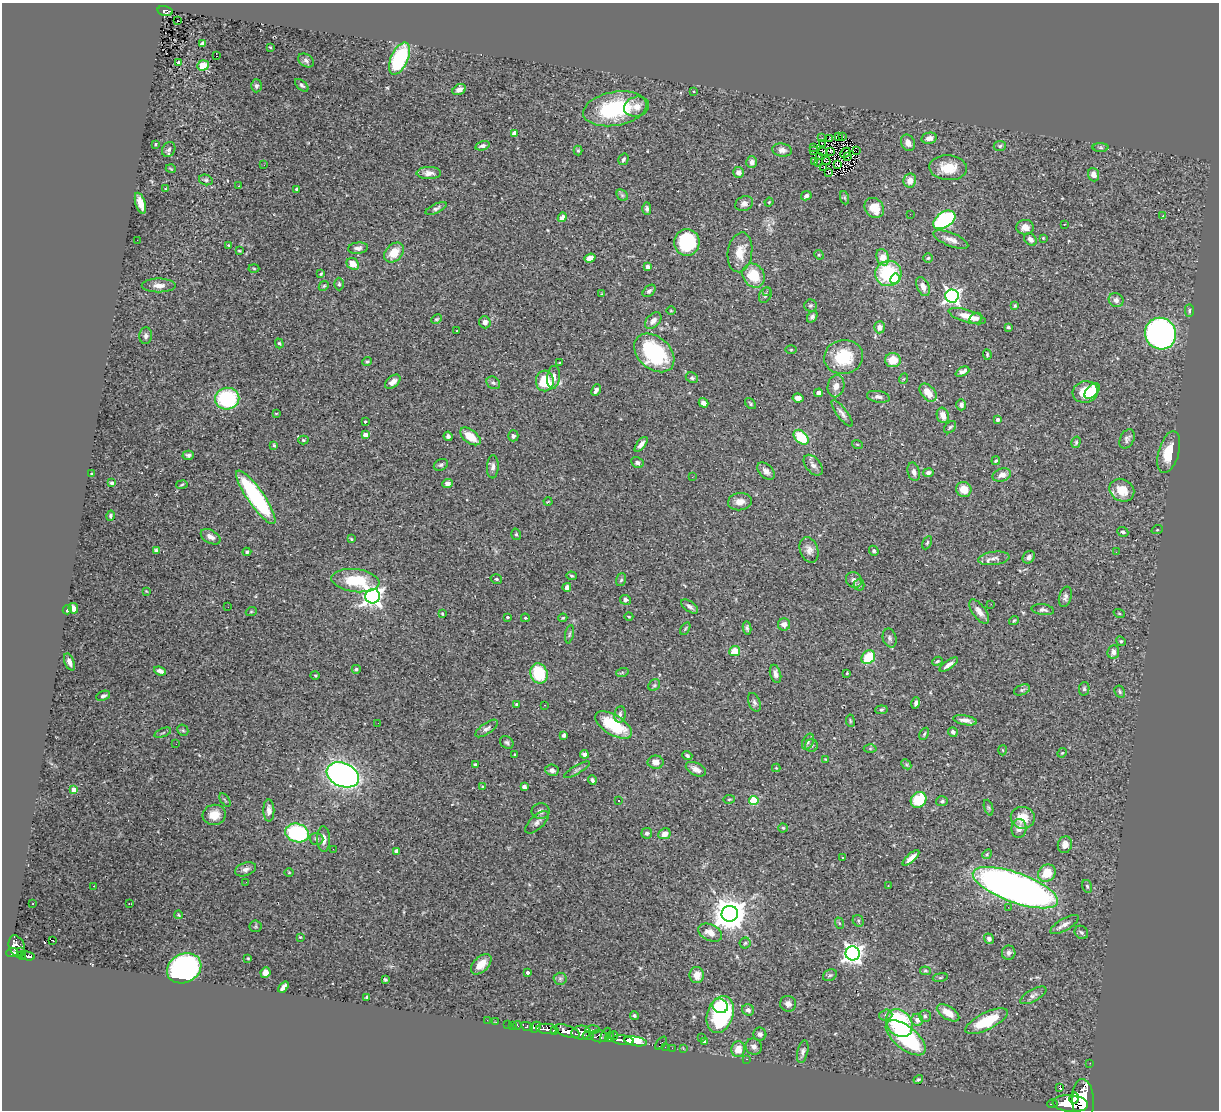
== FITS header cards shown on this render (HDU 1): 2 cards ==
NAXIS1  =                 1217
NAXIS2  =                 1108

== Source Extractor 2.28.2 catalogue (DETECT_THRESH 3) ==
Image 1217 x 1108 px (HDU 1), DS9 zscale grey, 1 PNG px = 1 image px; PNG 1221 x 1112 px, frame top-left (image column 1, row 1108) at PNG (2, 3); each listed source drawn as its Kron ellipse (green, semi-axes under 4 px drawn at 4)
Background 0.85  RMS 0.033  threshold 0.0986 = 3 sigma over >= 5 px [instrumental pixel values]
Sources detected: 405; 1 with non-positive FLUX_AUTO (blend fragments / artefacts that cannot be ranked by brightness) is neither listed nor drawn; the other 404 listed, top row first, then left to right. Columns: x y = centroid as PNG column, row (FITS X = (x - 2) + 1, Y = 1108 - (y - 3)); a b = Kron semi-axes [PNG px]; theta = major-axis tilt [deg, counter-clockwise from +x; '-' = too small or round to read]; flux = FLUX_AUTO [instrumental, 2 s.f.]
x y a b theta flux
165 11 8 5 -12 220
177 20 3 2 - 3.3
202 44 4 4 - 19
270 47 3 2 - 1.7
217 56 3 2 - 13
399 59 17 8 66 200
306 60 8 6 -36 6.1
179 62 3 3 - 3.5
203 65 6 5 - 24
302 85 8 4 -42 4.2
256 86 6 5 - 5.2
459 90 7 5 29 12
694 91 3 2 - 3.3
637 107 13 10 15 19
615 109 32 17 10 190
514 133 4 4 - 17
838 136 3 2 - 260
842 136 2 2 - 0.9
822 138 2 2 - 1.9
830 138 3 2 - 1.7
929 138 8 5 12 12
822 143 3 2 - 1.5
908 143 8 6 -63 14
156 144 3 3 - 2.2
483 146 7 4 15 6.5
1000 146 6 5 - 3.7
814 147 3 2 - 2.9
1101 148 8 4 -1 3.8
169 149 8 6 61 6.4
782 150 10 6 -8 10
578 151 5 4 - 2.9
813 151 3 2 - 1.9
823 151 4 2 - 1.4
831 151 3 2 - 0.31
856 151 2 2 - 1300
845 153 5 2 - 2.1
820 156 3 2 - 1.8
848 157 3 2 - 1.4
623 159 6 5 - 5.1
826 161 4 2 - 0.69
752 162 6 5 - 8.6
814 162 2 2 - 1.9
818 162 2 2 - 1.8
264 165 3 2 - 3.3
838 165 3 2 - 0.89
824 167 4 2 - 1.8
948 168 19 12 -3 48
171 169 5 3 - 1.9
738 172 5 5 - 8.5
829 172 4 2 - 0.55
429 173 12 6 0 12
1094 175 7 5 -68 15
206 180 7 5 -14 4.2
910 180 7 6 - 18
239 186 2 2 - 1.3
166 189 4 2 - 1.6
297 189 4 3 - 4.1
622 195 6 5 - 3.9
806 196 5 4 - 5.3
845 198 7 4 -70 3.5
769 202 4 3 - 1.6
140 203 11 5 -73 21
744 204 9 7 26 8.8
436 208 11 4 25 6
874 208 11 9 -52 38
647 209 6 4 -89 5.4
910 214 2 2 - 2.6
1163 215 4 3 - 30
562 217 5 4 - 12
944 220 12 7 33 250
1064 224 3 2 - 2.7
1025 227 9 7 -2 15
1043 238 4 4 - 1.8
951 239 18 6 -22 15
1030 239 7 5 -44 9.2
137 240 2 2 - 4.7
687 242 13 12 - 130
228 245 3 3 - 1.8
358 248 10 5 6 7.6
239 251 4 3 - 2
740 252 20 12 82 36
394 253 11 8 45 36
819 255 5 4 - 2.4
883 257 8 6 -72 28
590 258 6 4 19 15
928 258 4 4 - 3.2
353 264 7 5 -40 27
648 267 4 4 - 6.5
254 268 5 3 - 1.9
888 273 13 12 - 140
321 274 4 2 - 2.5
754 275 12 10 -56 58
895 279 5 4 - 38
339 284 6 4 -90 3.6
159 285 17 7 0 17
324 286 5 4 - 3.1
923 286 10 6 -67 14
649 291 7 5 43 5.2
767 291 3 2 - 5.5
601 294 3 2 - 1.4
765 295 8 5 63 5
952 296 6 6 - 700
1116 300 7 7 - 9.5
810 305 6 6 - 4
1015 306 3 3 - 2.3
1189 310 6 4 89 3.9
671 311 5 3 - 2.1
967 316 19 6 -17 32
812 317 6 4 55 5.1
976 318 6 5 - 6.9
436 319 5 3 - 2.8
653 321 10 6 46 11
485 322 6 5 - 10
879 327 6 5 - 13
1008 327 4 3 - 5.1
457 331 3 2 - 2.7
1160 334 16 15 - 700
146 336 8 6 84 6.4
279 343 5 4 - 2.7
791 350 5 3 - 2
654 353 23 16 -42 200
987 355 5 3 - 3.2
843 357 20 17 11 87
893 360 8 7 - 33
367 361 5 4 - 2.9
560 363 3 2 - 1.9
962 372 7 4 26 9.5
553 377 11 6 82 14
692 378 6 5 - 5.2
903 379 5 3 - 2
545 381 10 9 - 86
393 382 9 5 39 14
493 383 7 6 - 5.2
836 386 11 8 79 13
596 390 6 3 65 7
1092 391 9 5 46 20
1085 392 13 10 14 79
818 393 4 4 - 8.8
928 393 10 7 -49 26
878 397 12 5 -10 8.6
798 398 5 4 - 12
227 399 12 11 - 170
703 403 5 4 - 11
751 404 6 4 -48 3.5
961 405 5 4 - 8.4
842 413 16 5 -52 9.4
276 414 4 3 - 1.7
943 415 8 6 -73 18
997 420 3 3 - 7.1
365 422 3 3 - 2.5
950 427 7 5 45 3.7
365 435 4 4 - 14
448 436 4 4 - 5.4
470 436 12 6 -37 35
513 436 5 5 - 5.9
801 437 9 6 -44 73
1127 439 10 7 63 7.5
303 440 5 4 - 2.7
1076 442 6 4 75 3.2
641 444 9 4 52 9.8
857 444 5 3 - 2
274 445 4 3 - 3.2
1169 452 21 10 74 52
188 455 6 4 -2 5.4
996 461 4 3 - 2.7
637 463 6 5 - 6.9
441 465 7 5 26 4.7
813 465 12 7 -50 10
493 467 11 6 87 8.6
766 471 10 6 -45 12
914 472 9 6 -75 8.6
928 473 5 4 - 6.5
91 474 3 2 - 1.8
1002 475 9 6 18 13
692 477 3 2 - 3.2
112 483 4 3 - 4
447 483 5 4 - 11
182 485 6 3 10 2.4
964 489 8 7 - 30
1122 490 13 11 -31 40
256 497 32 8 -55 290
548 502 4 3 - 1.7
740 502 12 8 6 16
110 516 5 4 - 4.2
1157 530 6 3 18 2
1123 532 6 4 -23 5
516 534 6 4 -75 3.7
211 537 10 6 -29 13
351 539 4 3 - 2.1
927 543 7 4 63 3.2
156 550 4 3 - 4.6
809 550 13 9 -71 14
874 551 5 4 - 3.8
247 552 4 4 - 4.1
1116 552 2 2 - 3.4
1029 557 7 5 47 7.1
994 558 16 6 7 13
572 576 5 4 - 3
496 579 6 4 -15 3.2
621 580 6 5 - 3.7
854 580 8 7 - 8.7
355 581 24 11 -7 91
859 585 5 5 - 3.5
567 587 4 4 - 10
146 591 4 3 - 1.6
373 596 7 7 - 1100
1065 597 10 6 75 7.6
625 600 5 5 - 7.1
991 604 2 2 - 4.6
690 606 10 5 -37 8.4
228 607 2 2 - 2.9
73 608 5 5 - 13
67 610 5 4 - 15
1043 610 11 5 -7 7.2
251 612 5 3 - 2.2
979 612 14 6 -54 14
1119 613 6 3 -19 2.1
442 614 3 2 - 2
507 617 4 3 - 3.2
629 617 4 3 - 2
525 618 4 3 - 2.3
563 618 4 3 - 2.3
1014 621 5 3 - 3.2
784 624 6 6 - 12
747 628 6 3 -80 4.2
685 629 7 4 59 2.6
569 634 9 3 79 3.7
890 638 9 6 -73 6.8
1121 641 5 4 - 2.9
735 651 5 5 - 34
1113 652 7 5 82 11
868 657 7 6 - 66
937 661 5 4 - 3.4
69 662 9 4 -68 11
949 665 11 4 36 11
356 669 4 4 - 4
160 671 6 4 -20 9.3
539 673 10 8 -71 90
622 673 6 4 19 2.9
847 673 3 2 - 1.8
776 674 9 5 -74 9.8
315 675 5 3 - 2.2
654 685 6 5 - 3.6
1084 689 7 5 79 4
1022 690 8 5 21 4
1120 692 6 5 - 3.9
103 696 7 4 23 6
754 702 10 5 -68 5.9
916 703 6 3 71 6.3
517 704 3 3 - 3.1
545 705 2 2 - 1.1
881 710 6 4 6 3.2
620 714 8 5 80 6.5
965 720 12 5 -11 14
850 721 6 3 -82 2.3
378 723 2 2 - 3
614 725 20 10 -32 100
487 728 13 5 35 7.6
183 730 6 5 - 3.7
953 732 5 4 - 6.5
163 733 9 3 21 2.7
924 734 6 4 60 3.5
564 735 4 3 - 6.6
507 742 7 6 - 4.8
808 742 8 5 63 4.8
176 744 2 2 - 1.2
811 746 6 6 - 4.9
870 749 6 4 0 2.9
1003 750 5 3 - 2
1062 753 5 4 - 2.3
584 754 4 4 - 8.6
515 755 4 3 - 2.2
687 755 5 4 - 3.9
825 759 3 2 - 1.7
656 762 8 6 1 15
906 764 6 4 -45 3
475 765 3 3 - 3.2
776 768 4 4 - 1.8
696 769 11 6 -27 14
552 770 7 5 -8 7.9
577 770 15 4 31 5.9
343 775 17 12 -22 940
592 780 5 4 - 4.7
483 787 3 3 - 2.9
524 787 4 4 - 10
74 790 4 4 - 34
729 799 5 3 - 2.4
225 800 7 3 -57 2.5
754 800 5 4 - 89
919 800 8 7 - 68
619 801 3 3 - 3
942 801 6 5 - 3.8
989 808 8 3 -71 3.6
269 810 11 5 -89 12
540 811 9 8 - 8
214 815 11 10 - 27
1023 818 12 11 - 36
537 822 14 6 43 9.8
783 828 4 4 - 2.9
1019 828 9 7 83 13
297 833 12 9 -16 200
647 833 5 5 - 6.2
664 834 6 5 - 16
316 839 7 6 - 5
324 839 13 6 -87 13
1065 845 8 7 - 15
333 849 3 2 - 3.6
396 851 4 3 - 10
987 854 5 4 - 3
842 857 2 2 - 1.5
911 858 10 4 43 15
245 869 11 6 19 9.1
289 872 5 3 - 1.8
1047 873 9 8 - 47
246 882 3 2 - 2.1
888 885 3 2 - 1.3
94 886 2 2 - 1.4
1087 886 6 5 - 3.7
1015 888 45 14 -20 1700
33 903 2 2 - 2
129 904 3 2 - 1.2
1008 907 2 2 - 34
730 914 8 8 - 4200
179 915 4 3 - 1.8
858 921 6 5 - 3.4
839 923 6 3 -71 2.3
1065 924 16 6 30 12
256 926 6 6 - 3.6
1081 932 7 6 - 5.1
710 933 12 8 -25 22
300 937 4 2 - 1.8
989 939 5 4 - 7
52 941 2 2 - 2.4
745 943 5 5 - 3.5
17 946 11 7 -70 1000
20 951 4 3 - 86
12 952 6 4 5 610
853 953 7 7 - 1100
1009 953 7 6 - 8.7
21 955 4 3 - 280
27 956 7 3 -11 250
248 958 3 2 - 1.7
481 964 12 7 44 24
184 968 18 14 26 570
925 971 5 4 - 2.8
265 972 5 5 - 14
528 972 3 3 - 4.4
697 975 8 7 - 23
830 975 7 5 27 4.5
940 977 8 4 9 3
560 979 6 6 - 4.7
385 980 3 3 - 3.1
283 987 6 4 49 12
1033 995 15 6 29 8.9
367 997 4 3 - 3
788 1004 8 8 - 12
720 1006 8 7 - 60
748 1010 6 5 - 7.1
948 1013 13 6 -33 27
720 1014 19 13 71 330
634 1015 4 4 - 3.8
886 1015 6 5 - 6.2
925 1016 6 6 - 4.3
487 1020 2 2 - 7.7
917 1020 6 6 - 14
987 1021 23 8 26 96
496 1022 2 2 - 11
899 1023 15 12 -51 230
508 1024 2 2 - 13
513 1025 2 2 - 10
517 1025 4 3 - 55
527 1026 6 3 -25 220
535 1027 6 4 46 400
547 1029 11 5 -4 1900
592 1030 7 4 3 310
555 1031 4 3 - 670
567 1031 13 5 -20 4200
581 1032 9 7 3 2000
760 1034 6 6 - 6.5
606 1035 7 3 65 750
614 1035 4 3 - 400
588 1036 5 3 - 610
599 1036 9 6 -7 1000
610 1037 5 4 - 510
702 1037 3 2 - 2.2
906 1038 24 11 -39 210
623 1040 11 4 -6 2000
635 1041 11 4 -9 5000
704 1041 4 4 - 3.8
661 1043 7 3 51 120
665 1047 2 2 - 20
754 1047 8 7 - 10
672 1048 2 2 - 14
683 1049 2 2 - 18
738 1049 8 7 - 26
803 1052 11 5 77 7.4
746 1059 3 2 - 30
1090 1063 2 2 - 11
918 1079 5 4 - 3.4
1060 1087 3 2 - 4.2
1074 1098 6 4 77 2900
1083 1100 21 11 -88 8800
1070 1103 18 8 -5 8400
1052 1104 5 3 - 140
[1 non-positive-flux detection neither listed nor drawn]